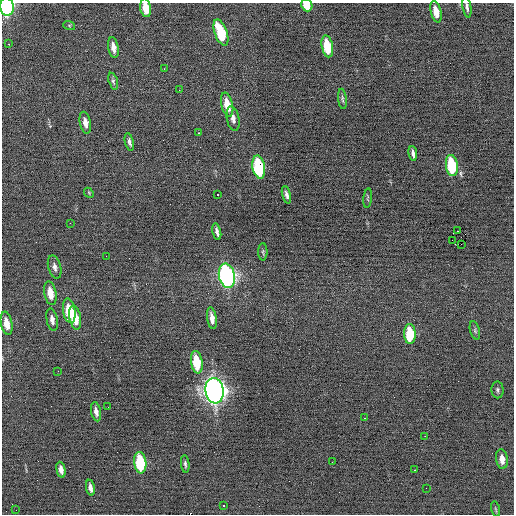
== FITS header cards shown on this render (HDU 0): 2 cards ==
NAXIS1  =                  512 / Axis length
NAXIS2  =                  512 / Axis length

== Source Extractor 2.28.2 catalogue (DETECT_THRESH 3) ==
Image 512 x 512 px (HDU 0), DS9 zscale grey, 1 PNG px = 1 image px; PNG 516 x 516 px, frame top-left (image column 1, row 512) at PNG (2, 3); each listed source drawn as its Kron ellipse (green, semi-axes under 4 px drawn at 4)
Background -0.00761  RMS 0.84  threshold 2.52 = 3 sigma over >= 5 px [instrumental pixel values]
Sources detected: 62; all 62 listed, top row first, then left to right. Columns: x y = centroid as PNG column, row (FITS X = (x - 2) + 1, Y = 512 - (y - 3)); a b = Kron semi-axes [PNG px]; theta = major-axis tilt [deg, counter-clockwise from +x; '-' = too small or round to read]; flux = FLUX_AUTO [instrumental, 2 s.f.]
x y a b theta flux
307 5 6 5 - 950
7 7 9 7 -84 10000
467 7 10 4 -80 170
146 8 9 5 -81 970
436 12 11 5 -77 710
69 25 6 4 -19 72
221 32 14 6 -71 2700
9 44 2 2 - 1200
327 46 11 5 -79 1900
113 48 10 5 -80 410
164 69 3 2 - 49
113 81 9 4 -73 120
179 90 2 2 - 97
342 99 10 3 -83 100
227 105 12 5 -77 1100
233 119 12 6 -79 310
85 123 11 5 -78 410
199 133 3 2 - 180
129 142 9 4 -77 160
413 153 7 3 -82 180
452 166 11 6 -82 3400
259 167 12 6 -79 5500
89 193 5 4 - 69
218 194 3 3 - 190
286 195 9 4 -75 160
368 198 10 3 84 73
70 223 2 2 - 160
457 231 2 2 - 80
217 232 8 3 -78 190
452 240 3 2 - 26
461 244 2 2 - 74
263 252 9 4 89 97
106 256 2 2 - 45
55 267 12 6 -74 250
227 276 12 8 -79 17000
50 293 12 6 -79 770
69 311 12 6 -81 1700
75 318 12 5 -79 1300
212 318 11 4 -82 490
52 320 11 5 -79 290
7 323 12 5 -79 720
475 330 9 5 -75 110
410 334 10 6 -88 2400
197 362 11 6 -81 2100
58 371 2 2 - 24
497 390 8 6 -89 130
214 391 13 9 -81 44000
108 407 2 2 - 36
96 412 10 5 -78 300
365 418 2 2 - 29
425 436 2 2 - 52
502 459 10 6 -81 480
332 462 3 2 - 61
140 463 11 6 -83 3900
185 464 8 4 -83 120
61 470 8 4 -78 280
414 470 3 2 - 61
90 488 8 4 -80 240
426 488 2 2 - 21
224 505 3 3 - 300
496 509 8 3 -76 70
16 510 2 2 - 33
At the frame edge (FLAGS 8, measured only in part): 4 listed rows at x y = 307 5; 7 7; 467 7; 146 8